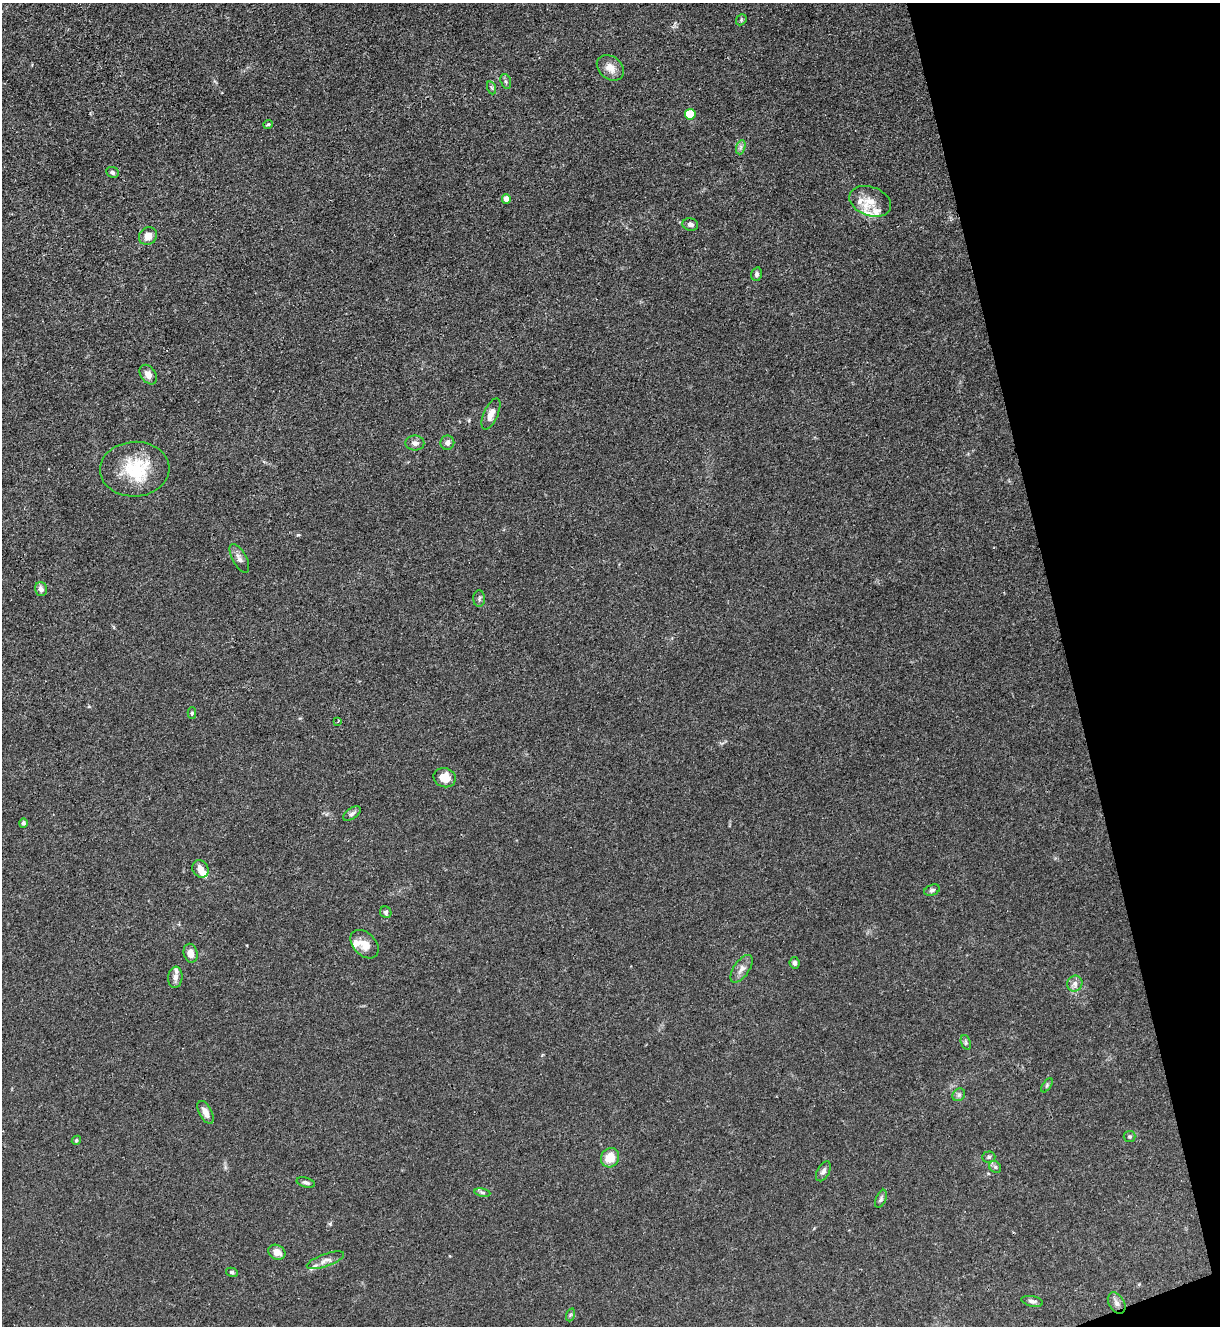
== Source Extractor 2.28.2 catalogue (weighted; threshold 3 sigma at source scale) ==
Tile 12 of 4 x 4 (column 4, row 3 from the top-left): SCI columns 3798-5015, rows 1329-2652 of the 5287 x 5305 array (HDU 1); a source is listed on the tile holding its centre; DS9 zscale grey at full resolution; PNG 1222 x 1328 px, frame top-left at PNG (2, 3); each listed source drawn as its Kron ellipse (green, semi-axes under 4 px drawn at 4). Shown black and unused: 13% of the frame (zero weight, under 3 of 4 exposures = <1% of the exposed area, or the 3 px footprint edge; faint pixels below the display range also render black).
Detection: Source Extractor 2.28.2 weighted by HDU 2 'WHT'; one run over the whole footprint, this tile lists its part. Background 0.0279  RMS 0.0026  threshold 0.0119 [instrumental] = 3 sigma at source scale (4.5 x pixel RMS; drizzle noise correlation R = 1.50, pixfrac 1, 0.05/0.05 arcsec/px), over >= 5 px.
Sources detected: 61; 7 inside a brighter listed object's ellipse — not listed separately; the other 54 listed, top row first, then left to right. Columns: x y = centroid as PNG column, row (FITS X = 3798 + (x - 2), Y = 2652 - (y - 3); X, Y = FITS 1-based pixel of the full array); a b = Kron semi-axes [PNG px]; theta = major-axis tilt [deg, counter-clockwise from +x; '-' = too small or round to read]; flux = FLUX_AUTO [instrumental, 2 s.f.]
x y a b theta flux
741 20 6 4 49 0.37
610 68 15 11 -38 2.7
506 81 8 5 -70 0.57
492 88 7 4 -71 0.36
690 114 5 5 - 9.3
268 124 4 3 - 0.39
741 147 7 4 71 0.58
112 172 6 5 - 0.56
506 199 4 4 - 2.7
870 201 21 14 -20 4.7
690 224 8 6 -15 0.9
148 236 9 8 - 2.4
757 274 7 5 75 0.71
148 375 11 7 -55 1.9
491 414 17 7 66 2.4
415 443 9 7 -1 1.1
447 443 7 7 - 1.2
135 469 35 27 3 13
239 558 16 7 -61 1.4
41 589 7 5 -74 1
479 599 8 6 88 0.65
192 713 5 4 - 0.42
338 721 4 3 - 0.28
445 778 11 9 -16 3.5
352 814 10 5 37 0.84
23 823 5 4 - 0.58
200 869 9 7 -56 2
932 890 8 5 23 0.59
386 912 6 5 - 0.56
364 944 17 11 -46 3.1
191 953 9 7 -75 2.1
795 963 6 5 - 0.71
741 969 16 7 56 1.6
175 977 11 7 84 1.4
1075 983 8 7 - 1.2
966 1042 8 4 -71 0.52
1047 1085 8 4 56 0.36
959 1095 7 5 46 0.57
206 1112 12 6 -62 2
1130 1136 6 5 - 0.41
76 1140 5 4 - 0.38
989 1157 6 5 - 0.48
610 1158 10 9 - 4.3
995 1167 6 5 - 0.46
823 1171 11 6 62 0.95
306 1182 9 5 -15 0.67
482 1193 8 4 -9 0.49
881 1199 9 5 66 0.62
277 1252 9 7 -27 2.4
325 1260 20 6 20 1.5
232 1272 6 4 -11 0.44
1032 1301 11 5 -11 0.81
1117 1303 11 7 -59 1.3
570 1315 6 4 71 0.37